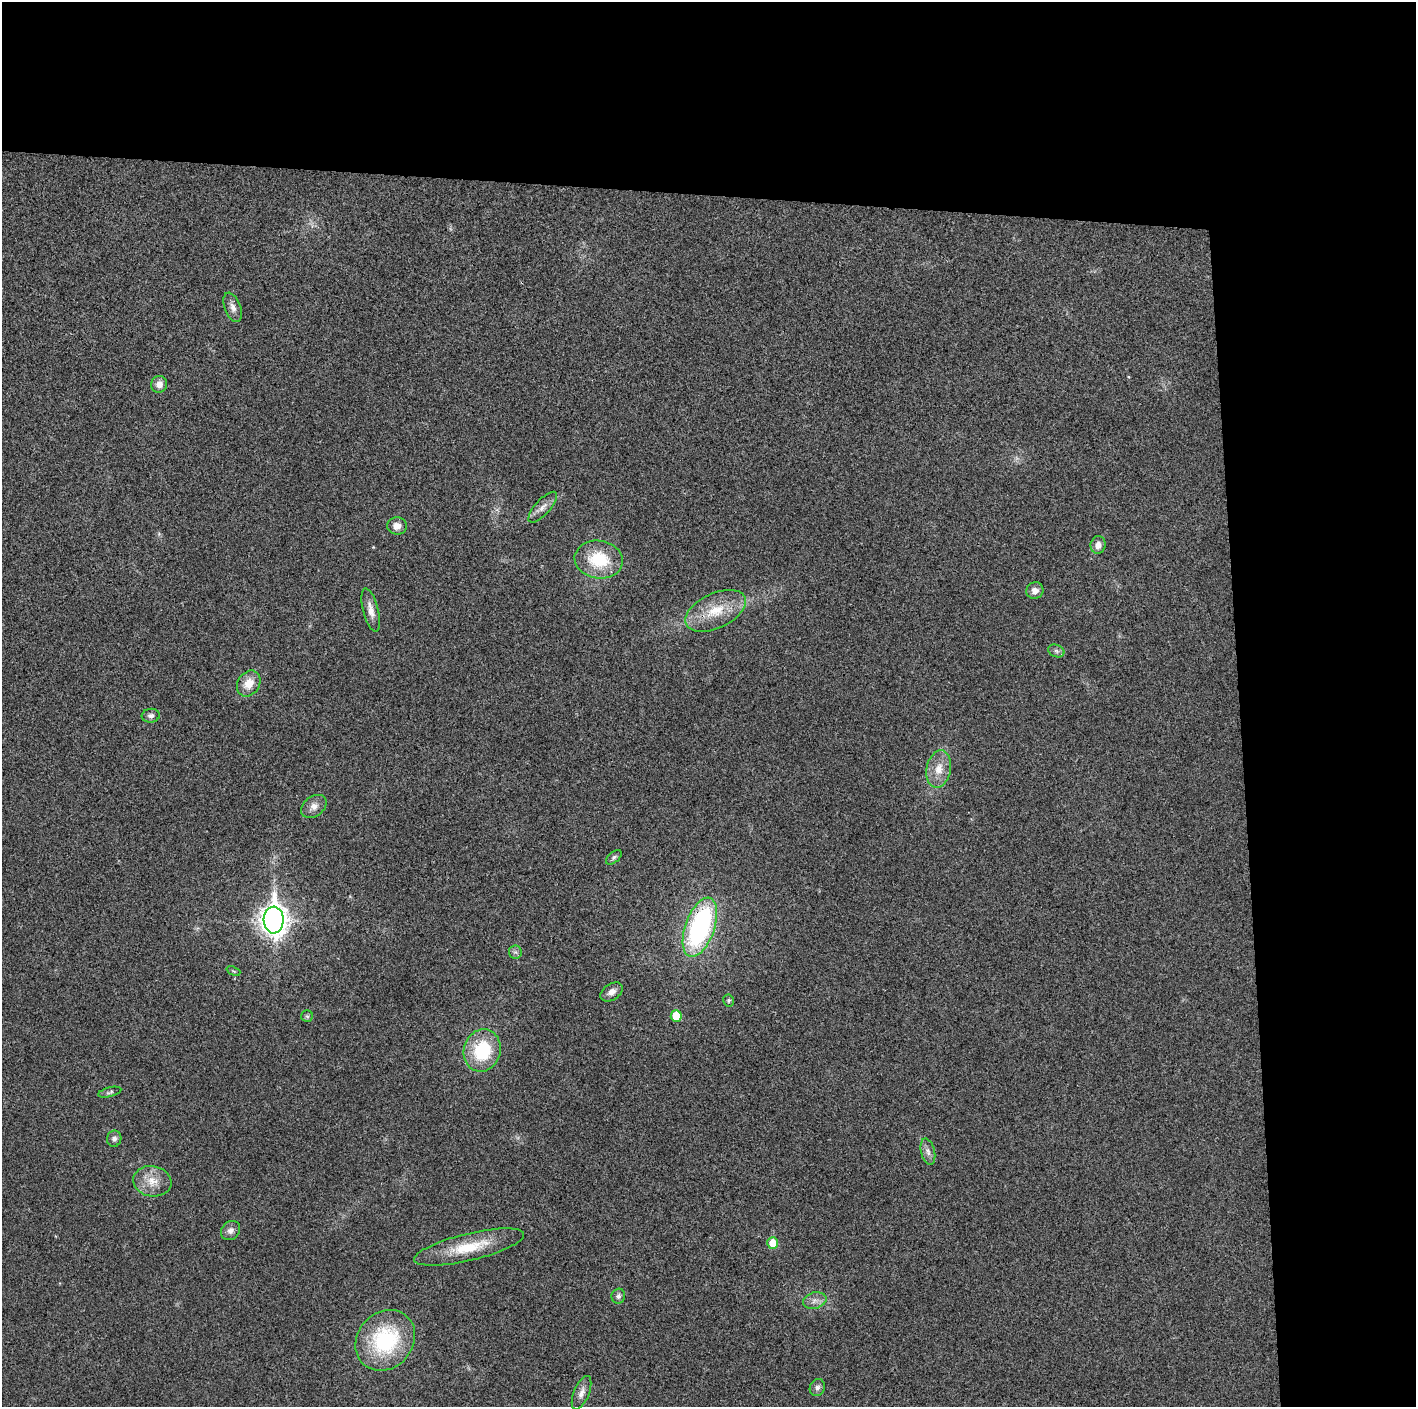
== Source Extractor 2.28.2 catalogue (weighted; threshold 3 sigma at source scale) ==
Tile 3 of 3 x 3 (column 3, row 1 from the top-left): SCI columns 2829-4242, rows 2817-4221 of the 4242 x 4224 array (HDU 1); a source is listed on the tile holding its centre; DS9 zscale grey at full resolution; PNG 1418 x 1409 px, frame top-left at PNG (2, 2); each listed source drawn as its Kron ellipse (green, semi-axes under 4 px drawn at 4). Shown black and unused: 24% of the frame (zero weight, under 3 of 4 exposures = <1% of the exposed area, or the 3 px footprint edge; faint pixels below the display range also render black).
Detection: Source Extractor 2.28.2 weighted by HDU 2 'WHT'; one run over the whole footprint, this tile lists its part. Background 0.0201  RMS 0.0055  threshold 0.0247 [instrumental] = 3 sigma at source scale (4.5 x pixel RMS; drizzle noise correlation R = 1.50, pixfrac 1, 0.05/0.05 arcsec/px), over >= 5 px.
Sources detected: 37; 1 too faint to see at this stretch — neither listed nor drawn; the other 36 listed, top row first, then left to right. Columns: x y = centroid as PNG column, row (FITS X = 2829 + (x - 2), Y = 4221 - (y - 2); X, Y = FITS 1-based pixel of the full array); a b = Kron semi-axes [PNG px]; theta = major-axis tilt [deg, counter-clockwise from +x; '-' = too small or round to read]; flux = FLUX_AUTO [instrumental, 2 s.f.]
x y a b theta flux
233 307 15 8 -68 3.5
159 384 8 8 - 3.9
543 507 19 7 47 4.1
397 526 10 8 -7 3.4
1098 545 9 7 82 3.8
599 560 24 19 -9 25
1035 591 9 8 - 3.4
371 610 22 7 -76 4.9
716 611 32 17 26 18
1056 651 8 6 -22 1.4
249 683 14 11 56 8
151 716 9 7 5 1.9
939 769 19 12 78 8.7
314 806 14 10 37 4.1
614 857 9 5 40 1.3
274 920 13 10 -88 580
700 927 31 14 70 99
515 952 6 6 - 1.5
233 971 7 3 -23 0.73
612 992 12 8 33 3.4
729 1000 6 5 - 0.84
307 1016 6 5 - 0.97
676 1016 6 5 - 15
482 1050 21 18 74 31
110 1092 12 5 14 1.3
114 1139 8 7 - 2.1
928 1151 13 7 -75 3
152 1181 19 15 -10 9.3
231 1230 10 8 47 3
773 1243 6 5 - 12
469 1247 56 13 13 22
618 1296 7 7 - 1.9
815 1301 12 8 13 3.3
385 1340 32 27 48 52
817 1388 9 7 64 2
581 1393 18 7 67 4.1
Overlapping masked pixels (flux is a lower limit): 1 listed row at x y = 700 927